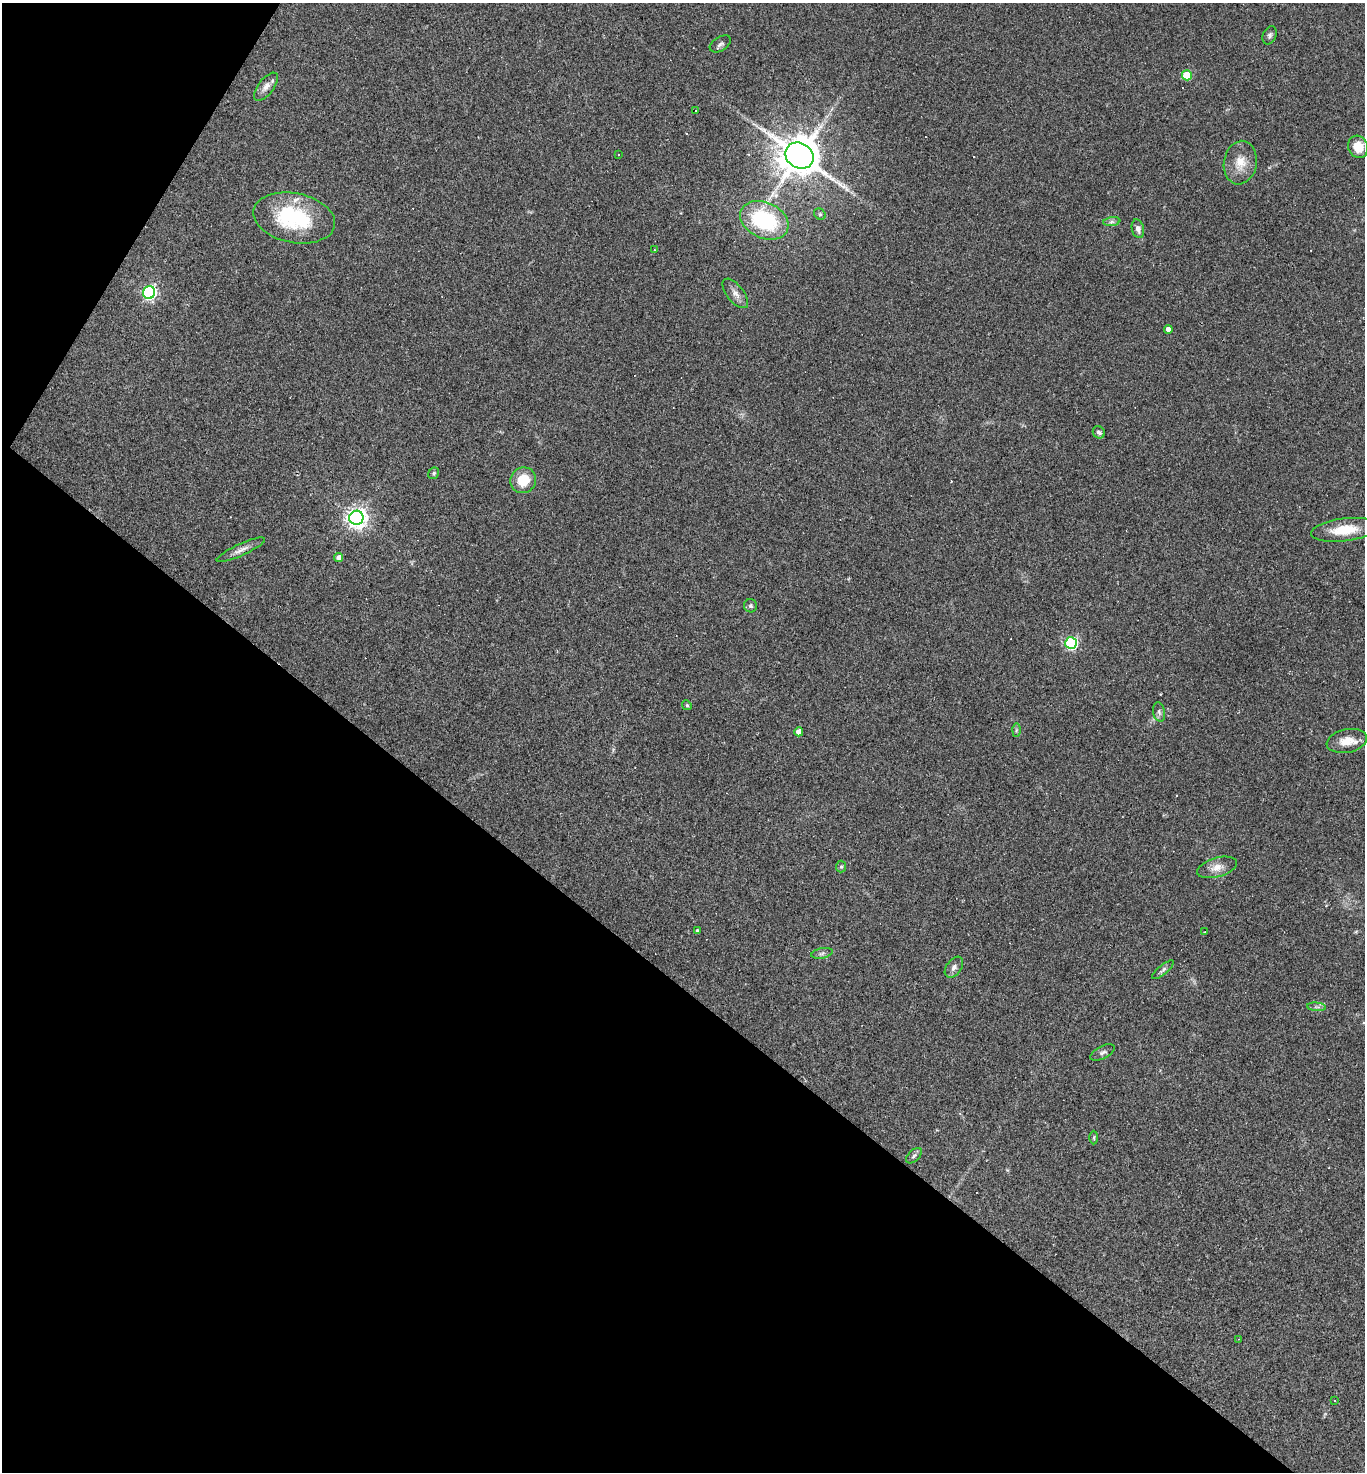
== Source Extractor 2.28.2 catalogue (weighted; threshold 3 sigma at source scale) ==
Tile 9 of 4 x 4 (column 1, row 3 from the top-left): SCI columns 288-1650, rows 1471-2940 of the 5888 x 5881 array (HDU 1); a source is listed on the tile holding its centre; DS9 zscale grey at full resolution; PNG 1367 x 1474 px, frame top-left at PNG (2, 3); each listed source drawn as its Kron ellipse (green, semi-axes under 4 px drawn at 4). Shown black and unused: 36% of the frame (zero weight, under 2 of 3 exposures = <1% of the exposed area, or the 3 px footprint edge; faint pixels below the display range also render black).
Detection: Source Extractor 2.28.2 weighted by HDU 2 'WHT'; one run over the whole footprint, this tile lists its part. Background 0.071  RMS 0.007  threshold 0.0313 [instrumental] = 3 sigma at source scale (4.5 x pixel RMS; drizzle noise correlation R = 1.50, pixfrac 1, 0.05/0.05 arcsec/px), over >= 5 px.
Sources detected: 59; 12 cosmic-ray / hot-pixel residue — neither listed nor drawn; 2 inside a brighter listed object's ellipse — not listed separately; the other 45 listed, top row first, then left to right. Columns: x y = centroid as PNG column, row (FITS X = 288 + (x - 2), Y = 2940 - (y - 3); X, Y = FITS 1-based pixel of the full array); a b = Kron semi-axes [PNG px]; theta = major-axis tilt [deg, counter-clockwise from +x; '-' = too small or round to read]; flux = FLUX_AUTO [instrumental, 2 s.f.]
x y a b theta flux
1270 35 9 6 66 1.9
720 44 11 7 32 2.3
1187 75 5 5 - 25
266 87 17 8 52 4.9
696 110 2 2 - 0.6
1358 147 11 10 - 13
618 154 2 2 - 0.55
799 156 15 12 -32 1800
1240 163 22 16 80 12
820 214 6 5 - 1
294 218 41 24 -11 61
764 220 25 18 -24 62
1112 222 9 4 8 1.7
1138 229 9 6 -77 3.3
654 250 4 3 - 0.55
149 292 6 6 - 140
735 293 17 8 -51 4.7
1168 329 4 4 - 4.8
1099 432 6 5 - 1.9
434 473 6 5 - 1.1
523 480 13 12 - 16
356 518 7 7 - 430
1344 530 33 11 7 18
241 550 26 6 24 4.8
339 557 4 4 - 3.5
750 606 6 6 - 1.7
1071 643 6 6 - 94
687 705 5 4 - 1.1
1159 712 10 6 -79 2.2
1016 730 6 4 88 1.1
799 732 4 4 - 6.1
1347 741 20 11 11 9.3
841 867 6 5 - 1.1
1217 867 20 9 16 6.9
697 930 3 3 - 1.8
1204 932 4 2 - 0.5
822 953 11 5 12 1.9
954 967 12 7 54 3
1163 970 13 4 40 1.9
1316 1007 9 3 -5 1.7
1103 1052 13 6 27 2.5
1094 1137 7 3 90 0.84
914 1156 9 5 44 1.7
1239 1339 3 2 - 0.43
1335 1400 2 2 - 0.58
Overlapping masked pixels (flux is a lower limit): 1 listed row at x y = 799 156